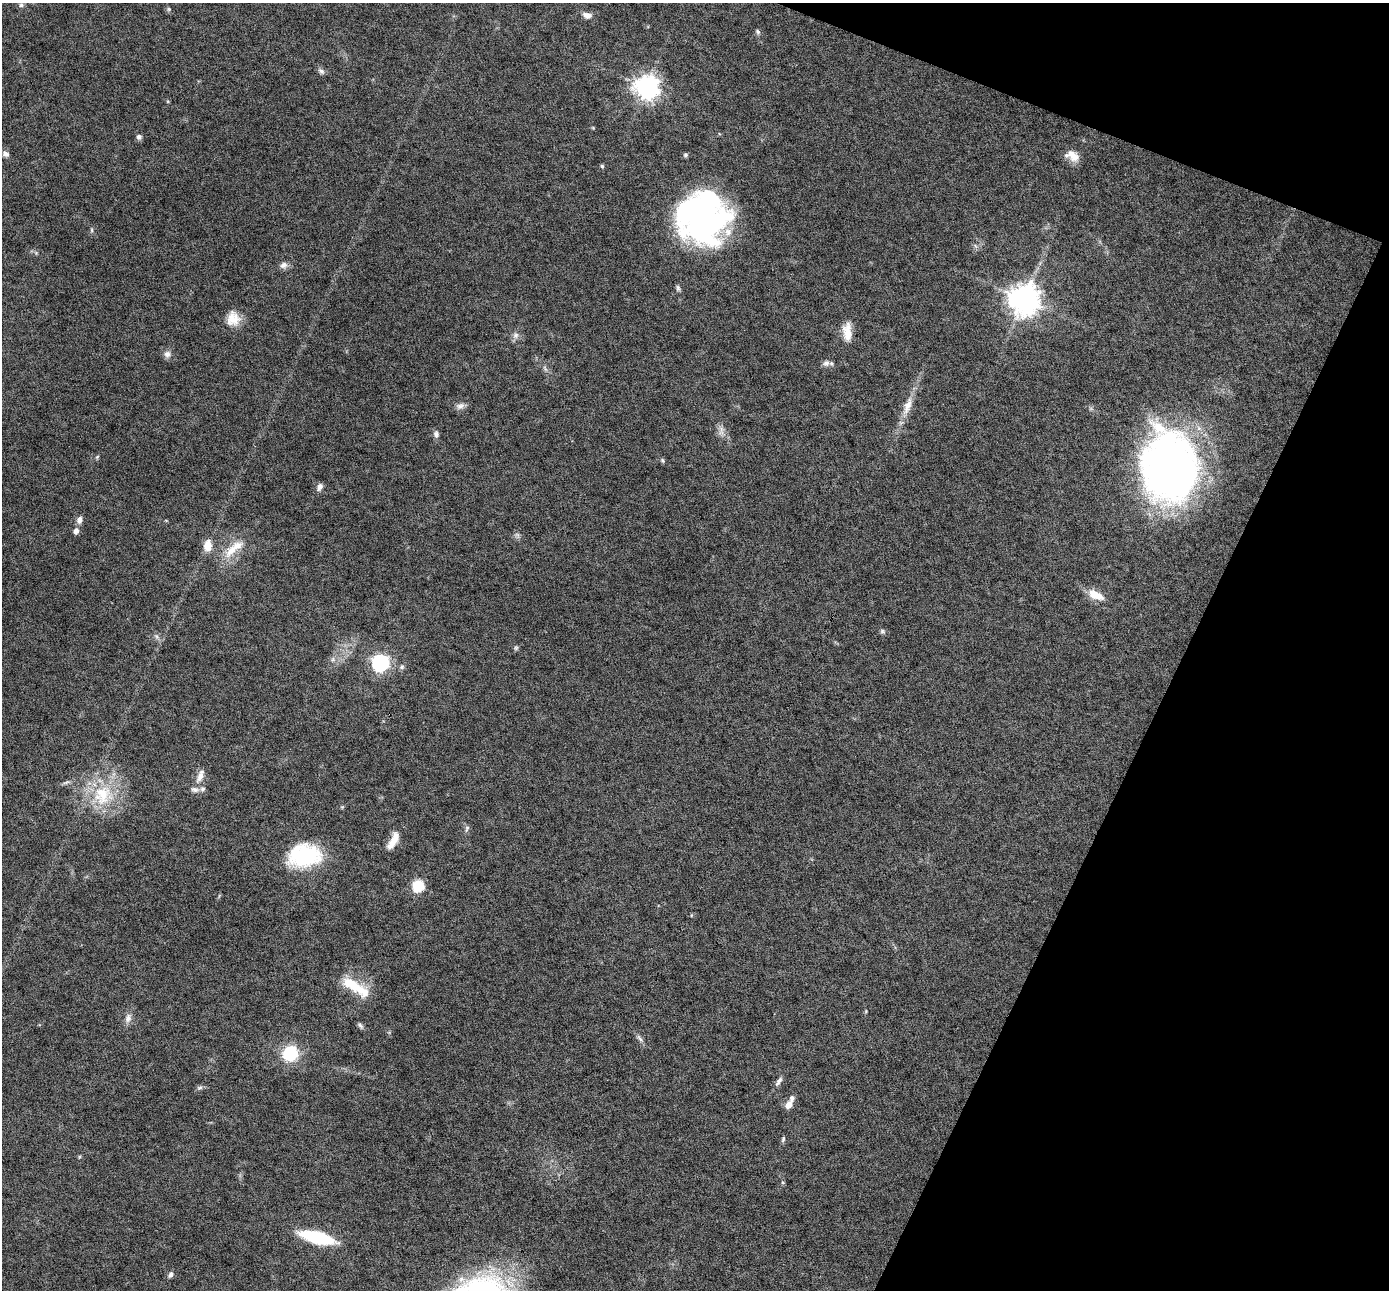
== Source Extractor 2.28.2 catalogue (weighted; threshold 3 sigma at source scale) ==
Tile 8 of 4 x 4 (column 4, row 2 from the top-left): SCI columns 4162-5548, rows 2848-4135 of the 5548 x 5559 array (HDU 1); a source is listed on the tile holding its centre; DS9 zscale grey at full resolution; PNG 1391 x 1292 px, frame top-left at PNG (2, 3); no overlay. Shown black and unused: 19% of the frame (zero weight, under 4 of 8 exposures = <1% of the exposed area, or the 3 px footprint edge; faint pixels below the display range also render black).
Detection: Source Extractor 2.28.2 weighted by HDU 2 'WHT'; one run over the whole footprint, this tile lists its part. Background 0.0825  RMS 0.0066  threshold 0.027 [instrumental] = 3 sigma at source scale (4.09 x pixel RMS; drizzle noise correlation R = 1.36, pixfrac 0.8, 0.05/0.05 arcsec/px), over >= 5 px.
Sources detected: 68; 2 inside a brighter object's white glare — not listed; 3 inside a brighter listed object's ellipse — not listed separately; the other 63 listed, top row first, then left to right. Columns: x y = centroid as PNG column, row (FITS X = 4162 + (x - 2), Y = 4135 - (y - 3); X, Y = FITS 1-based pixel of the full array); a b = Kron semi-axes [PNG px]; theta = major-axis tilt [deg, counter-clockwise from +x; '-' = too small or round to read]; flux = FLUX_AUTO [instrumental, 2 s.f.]
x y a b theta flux
21 5 7 5 1 1.3
169 9 5 5 - 0.91
587 15 12 7 -15 3.5
758 31 8 5 -52 1.3
321 71 9 6 -45 1.9
647 87 8 8 - 550
139 137 7 6 - 1.8
5 154 9 7 -35 2.4
685 155 5 5 - 1.1
1073 156 17 12 -39 6.8
602 166 4 4 - 0.88
702 218 46 44 -21 180
92 230 6 4 -89 0.88
284 265 10 8 26 2.9
678 288 9 5 -82 1.4
1024 299 10 9 - 1000
233 319 18 16 -90 9.6
847 332 22 10 -88 8.4
515 335 9 8 - 2.6
167 354 9 8 - 2.9
826 363 9 8 - 2.6
545 369 11 3 -55 1.1
460 406 12 7 21 2.8
907 406 29 10 70 9
721 431 16 6 87 3.3
436 434 9 7 -84 2
97 457 6 4 45 0.75
663 460 6 5 - 0.98
1170 467 64 50 -86 370
320 487 10 6 62 2.5
79 520 9 7 77 3
76 531 8 6 67 2.7
517 535 8 5 -45 1.4
208 545 14 9 85 7.4
231 550 25 13 49 13
1096 595 22 10 -25 8.9
882 631 7 5 -15 1.3
157 636 8 4 -71 1.3
516 648 6 5 - 1.1
333 659 7 4 72 1.2
380 663 7 7 - 200
402 667 8 5 41 1.4
200 776 20 7 68 5.4
203 789 7 7 - 1.8
102 795 34 26 71 35
467 828 10 5 73 1.4
393 841 23 8 62 7.7
304 855 36 24 6 49
418 886 6 6 - 51
355 987 39 12 -33 19
866 1011 6 3 72 0.55
128 1018 13 9 74 3.5
360 1026 10 5 -48 1.4
639 1038 13 5 -54 2
290 1053 16 15 - 26
779 1081 14 5 59 2.5
199 1088 8 5 7 1.4
788 1105 10 7 55 4.4
783 1139 8 4 72 1.1
79 1157 5 3 - 0.59
783 1183 5 3 - 0.62
317 1237 27 8 -14 61
170 1275 8 6 59 1.9